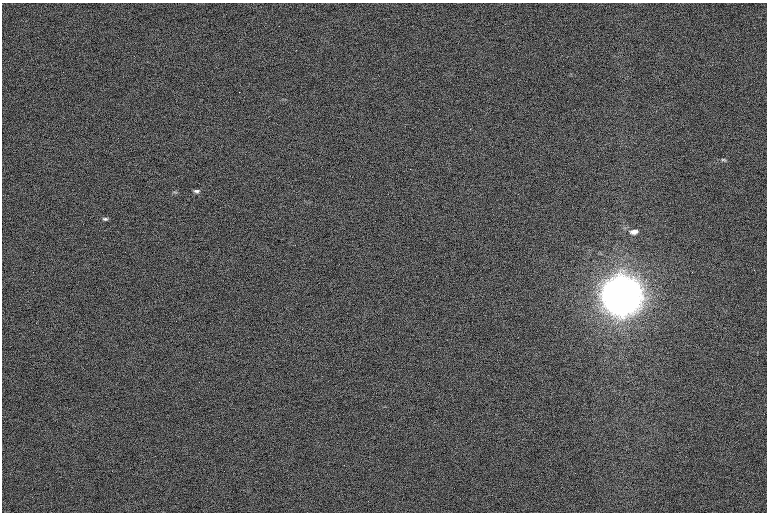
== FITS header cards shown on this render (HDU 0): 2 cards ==
NAXIS1  =                 1530 /
NAXIS2  =                 1020 /

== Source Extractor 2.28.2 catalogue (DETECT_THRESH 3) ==
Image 1530 x 1020 px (HDU 0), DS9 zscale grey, zoomed out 1/2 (1 PNG px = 2 x 2 image px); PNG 769 x 514 px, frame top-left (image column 2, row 1019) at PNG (2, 3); no overlay
Background 108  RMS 9.8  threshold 29.5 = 3 sigma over >= 5 px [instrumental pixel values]
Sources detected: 7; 1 cannot appear on this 1/2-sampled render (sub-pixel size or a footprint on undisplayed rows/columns) and is not listed; the other 6 listed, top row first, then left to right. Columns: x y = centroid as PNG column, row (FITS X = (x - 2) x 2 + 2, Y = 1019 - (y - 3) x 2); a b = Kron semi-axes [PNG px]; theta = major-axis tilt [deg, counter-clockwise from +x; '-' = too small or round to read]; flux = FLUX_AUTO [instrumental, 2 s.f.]
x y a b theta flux
724 160 9 4 -9 4.1e+03
196 191 7 5 11 5.9e+03
175 192 7 3 -4 2.8e+03
105 219 7 5 3 5.4e+03
634 232 9 6 3 1.3e+04
620 291 23 10 -90 3.9e+07
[1 sub-pixel or undisplayed-footprint detection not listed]